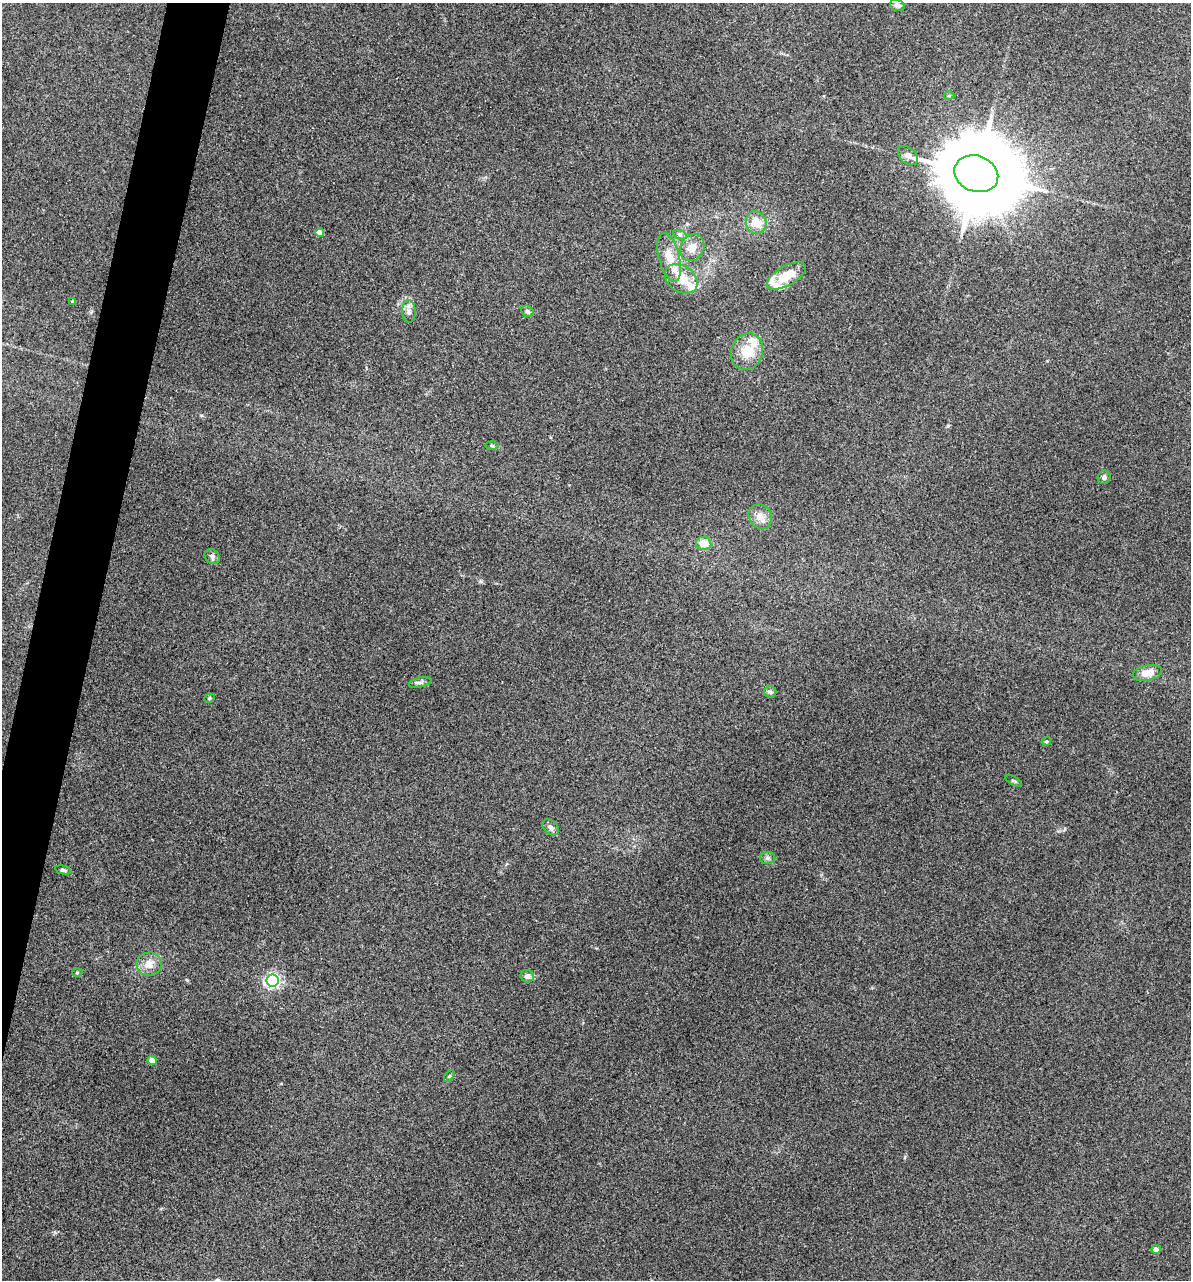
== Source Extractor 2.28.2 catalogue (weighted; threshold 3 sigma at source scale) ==
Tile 7 of 4 x 4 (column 3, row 2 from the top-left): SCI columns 2736-3924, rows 2948-4225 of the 5353 x 5896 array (HDU 1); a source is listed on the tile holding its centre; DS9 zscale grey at full resolution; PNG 1193 x 1282 px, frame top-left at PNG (2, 3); each listed source drawn as its Kron ellipse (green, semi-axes under 4 px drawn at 4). Shown black and unused: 4% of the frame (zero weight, under 3 of 5 exposures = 17% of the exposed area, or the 3 px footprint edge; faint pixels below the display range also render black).
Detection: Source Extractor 2.28.2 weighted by HDU 2 'WHT'; one run over the whole footprint, this tile lists its part. Background 0.0739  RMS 0.0068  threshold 0.0305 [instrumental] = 3 sigma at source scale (4.5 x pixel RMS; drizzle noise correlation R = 1.50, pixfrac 1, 0.05/0.05 arcsec/px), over >= 5 px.
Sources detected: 41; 5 inside a brighter listed object's ellipse — not listed separately; the other 36 listed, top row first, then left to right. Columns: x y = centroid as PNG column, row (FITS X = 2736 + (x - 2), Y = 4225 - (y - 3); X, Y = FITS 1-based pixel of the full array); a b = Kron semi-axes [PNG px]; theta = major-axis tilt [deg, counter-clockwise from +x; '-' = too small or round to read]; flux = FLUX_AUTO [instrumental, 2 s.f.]
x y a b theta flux
897 5 7 5 -18 1.8
949 96 5 3 - 0.66
908 156 11 7 -43 3.1
976 174 22 18 -21 11000
756 222 11 10 - 9.3
320 233 4 4 - 8.6
680 235 7 4 -20 1.4
692 248 14 11 60 7
669 257 25 10 -75 11
786 276 22 9 29 16
681 279 18 13 -35 13
73 301 4 4 - 1.3
409 311 11 6 -89 3
527 311 7 5 -32 1.2
747 352 18 16 68 16
492 446 6 4 -3 0.98
1104 477 7 6 - 2
760 517 13 11 -56 5.4
704 543 8 6 -13 9.5
212 557 8 6 -45 2.1
1147 673 15 7 11 7.2
420 682 11 4 13 2
770 692 6 5 - 1.4
209 698 5 4 - 0.86
1046 741 5 4 - 0.73
1014 781 9 3 -29 0.84
551 827 9 6 -42 2.7
767 858 8 6 -1 1.7
63 870 8 4 -13 1.3
149 964 12 12 - 6.4
77 973 5 3 - 0.6
527 976 7 6 - 3
273 980 6 6 - 160
152 1061 4 4 - 8
449 1076 7 3 52 0.8
1156 1249 5 4 - 3.5